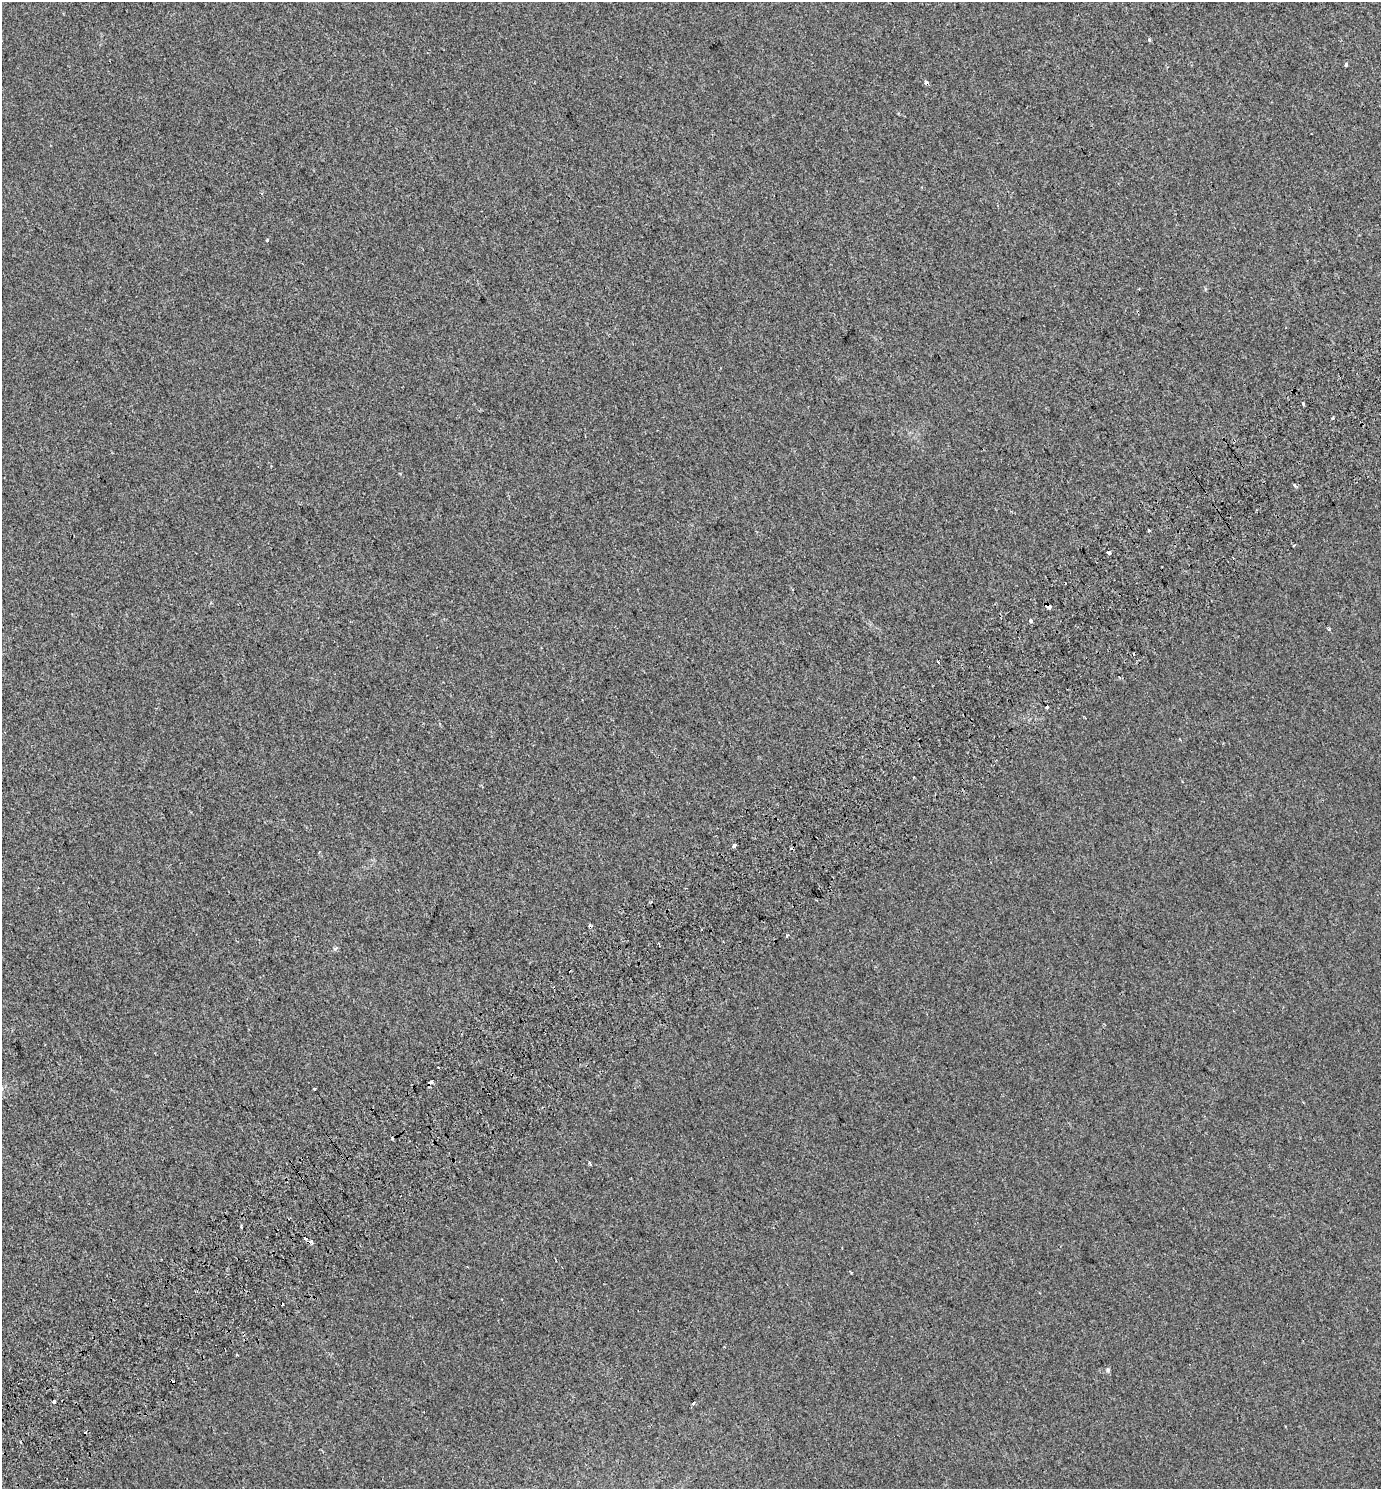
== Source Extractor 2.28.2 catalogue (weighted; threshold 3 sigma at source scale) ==
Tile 7 of 4 x 4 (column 3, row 2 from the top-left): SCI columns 3034-4412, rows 3036-4522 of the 6007 x 6078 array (HDU 1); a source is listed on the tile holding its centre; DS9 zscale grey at full resolution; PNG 1383 x 1491 px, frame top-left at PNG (2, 2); no overlay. Shown black and unused: <1% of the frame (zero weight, under 2 of 3 exposures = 4% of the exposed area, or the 3 px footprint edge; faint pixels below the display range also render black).
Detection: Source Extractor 2.28.2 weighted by HDU 2 'WHT'; one run over the whole footprint, this tile lists its part. Background 4.72e-04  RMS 0.0047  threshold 0.0213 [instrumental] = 3 sigma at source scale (4.5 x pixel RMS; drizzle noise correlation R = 1.50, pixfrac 1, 0.0396/0.0396 arcsec/px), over >= 5 px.
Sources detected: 35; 8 cosmic-ray / hot-pixel residue — not listed; the other 27 listed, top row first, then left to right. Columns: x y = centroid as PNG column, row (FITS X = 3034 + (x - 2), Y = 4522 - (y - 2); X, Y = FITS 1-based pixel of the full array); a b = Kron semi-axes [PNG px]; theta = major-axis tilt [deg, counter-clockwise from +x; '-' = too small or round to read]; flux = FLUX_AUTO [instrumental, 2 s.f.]
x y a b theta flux
1149 40 3 3 - 0.92
1346 64 4 3 - 2
926 83 4 3 - 4.6
267 240 3 3 - 0.63
1303 403 3 3 - 1.5
1295 485 5 3 - 0.99
1294 545 3 2 - 0.75
1109 552 4 3 - 2.3
1048 606 6 3 -33 6.8
1031 621 4 3 - 2.3
938 662 3 3 - 2.6
1047 707 3 3 - 3.9
1085 718 3 2 - 0.3
1182 782 3 2 - 0.34
734 846 3 3 - 2.7
590 926 3 3 - 4.5
787 936 4 3 - 0.56
335 949 6 5 - 0.76
430 1082 4 3 - 21
314 1089 3 2 - 0.7
590 1163 4 3 - 1.8
305 1238 4 3 - 7.8
311 1242 4 3 - 2.8
237 1355 3 2 - 0.59
1108 1370 6 5 - 0.72
54 1401 3 3 - 2.7
693 1403 4 3 - 2.7
Overlapping masked pixels (flux is a lower limit): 5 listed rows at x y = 926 83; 1048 606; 590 926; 430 1082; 311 1242